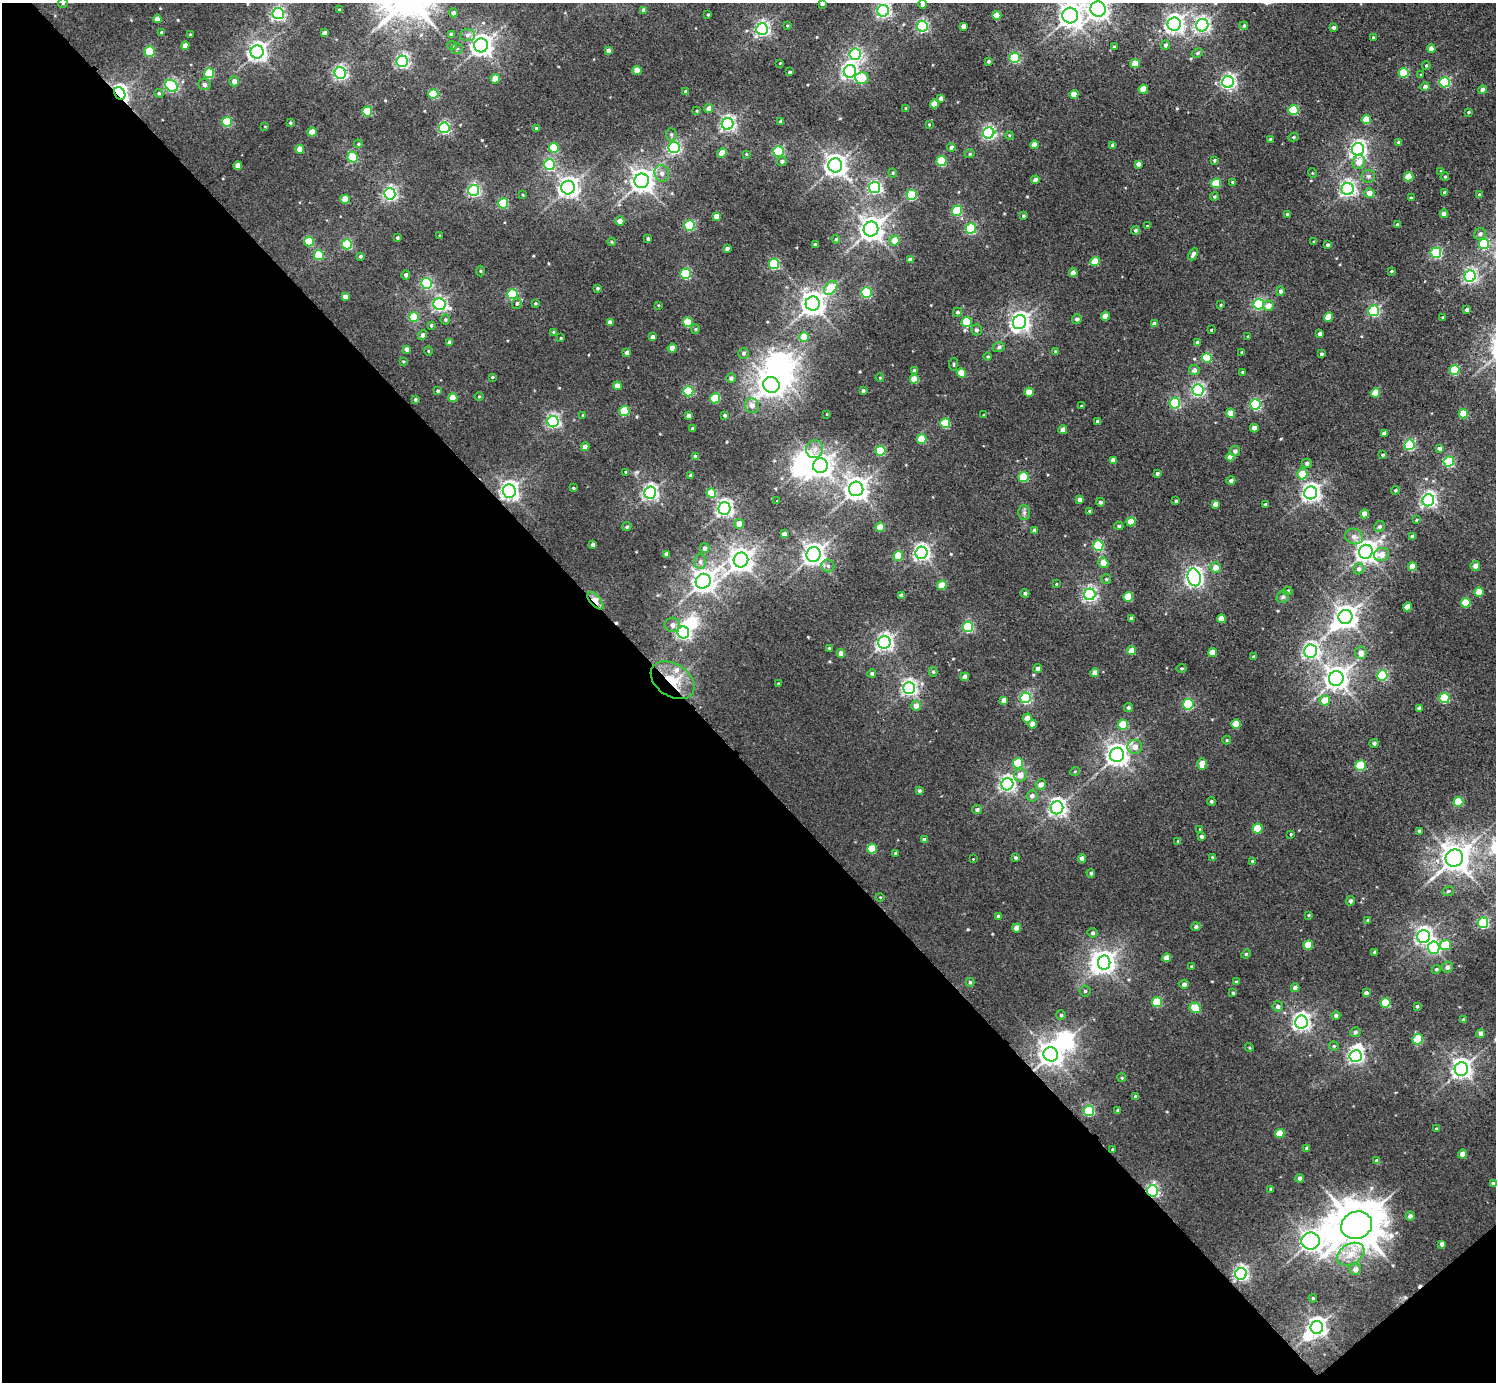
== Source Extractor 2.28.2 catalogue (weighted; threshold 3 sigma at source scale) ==
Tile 14 of 4 x 4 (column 2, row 4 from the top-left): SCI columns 1587-3080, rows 266-1645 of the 6093 x 6084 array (HDU 1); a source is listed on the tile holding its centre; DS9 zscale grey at full resolution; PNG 1498 x 1384 px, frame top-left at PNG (2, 3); each listed source drawn as its Kron ellipse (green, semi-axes under 4 px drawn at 4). Shown black and unused: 46% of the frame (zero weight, under 2 of 3 exposures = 3% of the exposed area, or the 3 px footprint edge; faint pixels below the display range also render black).
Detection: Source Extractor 2.28.2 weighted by HDU 2 'WHT'; one run over the whole footprint, this tile lists its part. Background 0.023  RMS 0.017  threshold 0.0763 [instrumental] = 3 sigma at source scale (4.5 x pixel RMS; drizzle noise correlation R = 1.50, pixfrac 1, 0.05/0.05 arcsec/px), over >= 5 px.
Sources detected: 503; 10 inside a brighter object's white glare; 2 cosmic-ray / hot-pixel residue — neither listed nor drawn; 1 inside a brighter listed object's ellipse — not listed separately; the other 490 listed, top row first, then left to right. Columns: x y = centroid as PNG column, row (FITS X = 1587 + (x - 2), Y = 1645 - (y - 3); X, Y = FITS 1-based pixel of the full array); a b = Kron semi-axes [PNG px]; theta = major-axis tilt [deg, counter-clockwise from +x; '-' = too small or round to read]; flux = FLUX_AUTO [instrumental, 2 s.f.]
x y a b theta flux
63 3 5 4 - 2.6
822 3 4 3 - 4.2
923 4 4 4 - 7.7
1098 9 8 7 - 1200
339 10 3 3 - 2.3
644 10 4 4 - 6.6
883 11 6 5 - 420
278 13 5 5 - 350
453 13 4 4 - 4.9
708 15 3 2 - 1.6
997 15 4 4 - 30
1070 16 8 8 - 1300
157 19 4 4 - 16
1174 24 6 6 - 800
1202 25 6 6 - 450
787 26 4 3 - 1.6
922 26 5 5 - 260
963 26 4 4 - 8.6
1244 26 4 4 - 2.5
1333 27 4 3 - 4.1
762 29 6 6 - 460
161 32 3 3 - 2.6
324 33 4 4 - 7.2
190 34 3 2 - 1.3
451 34 4 4 - 5.9
467 35 8 6 2 5.5
1373 37 3 3 - 1.6
185 45 4 4 - 15
452 45 5 4 - 1.9
481 45 7 7 - 1000
1165 45 5 4 - 3.9
1114 47 4 3 - 1.7
457 49 6 5 - 2.8
1431 49 4 4 - 13
608 50 4 4 - 6.1
150 52 5 5 - 100
257 52 6 6 - 800
1197 53 6 4 27 2.8
855 54 6 5 - 240
1015 58 5 5 - 140
402 61 6 5 - 390
988 61 3 3 - 2.8
780 63 3 2 - 1.1
1135 64 4 4 - 29
1426 66 4 3 - 1.9
637 70 4 4 - 21
850 71 6 6 - 600
790 72 4 3 - 2.6
209 73 5 5 - 100
340 73 6 5 - 400
1404 73 5 5 - 90
1421 74 4 2 - 1.1
862 78 7 5 -3 28
495 79 4 4 - 27
234 81 5 4 - 9.3
1228 82 6 6 - 420
1445 82 5 5 - 150
204 84 6 5 - 5.5
171 86 7 5 -40 260
1425 87 4 4 - 5.7
1143 89 4 4 - 31
1483 90 4 4 - 8.2
686 91 4 3 - 4.6
120 93 7 5 -58 640
159 93 5 4 - 2
433 94 5 5 - 90
1074 94 4 4 - 22
941 98 4 4 - 6.1
934 104 4 4 - 24
906 108 3 3 - 1.8
708 109 4 4 - 12
1293 110 5 5 - 95
367 111 5 5 - 59
697 111 4 3 - 1.2
1468 112 3 3 - 1.8
1366 119 5 4 - 35
781 121 4 3 - 2.7
227 122 5 5 - 94
290 123 3 3 - 2.2
728 124 6 6 - 480
929 124 3 3 - 1.4
265 126 4 2 - 1.1
444 128 5 5 - 220
537 128 4 4 - 3.2
312 132 4 4 - 32
989 133 5 5 - 340
671 134 7 5 -89 3.9
1009 135 4 3 - 1.6
1293 137 5 4 - 2.2
1270 140 3 3 - 3.3
1399 142 4 4 - 3.6
358 144 4 4 - 2
1034 145 4 4 - 17
1113 145 4 4 - 4.7
674 147 5 5 - 300
951 147 4 4 - 6.2
554 148 5 5 - 71
300 149 4 4 - 22
1358 149 6 6 - 630
778 151 5 5 - 170
722 153 5 4 - 22
746 154 4 3 - 1.3
970 154 5 4 - 2.1
353 157 5 5 - 100
1214 160 3 3 - 2
782 161 5 5 - 4.3
941 161 5 5 - 97
1359 162 7 6 - 19
1138 164 4 4 - 8.3
549 165 5 5 - 180
835 165 7 7 - 1200
238 166 4 4 - 15
1441 171 3 3 - 2.3
662 173 8 7 - 8.2
893 173 4 4 - 1.9
1312 173 5 3 - 1.4
1368 176 6 6 - 5.2
1409 177 5 4 - 38
1445 177 4 3 - 1.9
1035 180 4 4 - 8
642 181 7 7 - 1300
1233 182 4 3 - 3.8
1216 183 5 4 - 56
875 187 5 5 - 340
568 188 7 6 - 940
1348 189 6 6 - 530
474 190 5 5 - 300
1369 193 5 5 - 12
1445 193 4 4 - 6.2
390 194 6 5 - 380
523 195 4 3 - 1.6
912 195 5 5 - 110
1479 195 3 3 - 3.8
1214 197 4 4 - 2.4
1411 198 3 3 - 2.5
345 199 4 4 - 34
503 203 5 5 - 100
957 211 5 5 - 97
1287 214 4 3 - 2.4
1444 214 4 4 - 13
716 216 4 4 - 11
1023 216 3 3 - 2.2
620 221 4 4 - 11
1397 225 3 3 - 2.7
689 226 5 5 - 130
1147 226 4 4 - 1.4
871 229 7 7 - 1400
971 229 5 5 - 160
1135 230 4 4 - 2.9
1480 234 6 5 - 5.3
440 236 3 3 - 1.5
397 238 3 3 - 2.3
648 239 3 3 - 3
836 239 4 4 - 2
309 241 5 5 - 59
895 241 5 5 - 20
612 242 4 4 - 1.9
1314 242 4 3 - 1.8
347 244 5 5 - 120
815 244 3 3 - 3
1484 244 5 5 - 110
1327 245 4 4 - 3.2
727 248 4 3 - 3.7
1436 253 5 5 - 180
1193 254 7 4 62 6.1
319 255 5 5 - 80
360 256 4 4 - 2.5
910 260 4 4 - 7.9
1095 261 5 4 - 40
774 264 5 5 - 140
480 271 5 3 - 1.6
1391 271 3 2 - 1.6
1073 273 4 4 - 13
685 274 5 5 - 120
406 275 4 4 - 4.4
1470 276 6 5 - 330
426 283 5 5 - 180
597 288 4 4 - 2.2
831 288 8 5 46 50
1280 291 5 4 - 4.5
866 292 5 5 - 180
512 294 5 5 - 120
345 296 4 4 - 8.7
517 303 5 5 - 3.2
535 303 3 3 - 1.9
440 304 6 6 - 360
813 304 7 7 - 1400
1259 304 5 5 - 190
658 305 4 2 - 1.3
1221 305 4 3 - 1.7
1268 306 5 5 - 15
1467 310 4 3 - 4.4
1374 311 5 5 - 220
957 312 4 4 - 3
1105 316 4 4 - 13
414 317 5 5 - 72
1328 317 4 4 - 27
1443 317 3 3 - 2.3
1077 319 5 4 - 4.7
445 320 5 5 - 2.6
610 322 4 4 - 8.1
688 322 5 5 - 63
967 322 5 5 - 95
1019 322 7 6 - 830
1154 324 4 4 - 6.8
431 325 4 3 - 2
695 329 5 4 - 1.9
976 330 5 5 - 4
1211 330 3 2 - 1.3
554 332 4 3 - 2.7
1320 334 4 4 - 6.1
423 335 5 4 - 5.5
1248 336 4 3 - 1.4
653 337 4 4 - 5.2
804 337 5 5 - 31
561 338 3 3 - 1.6
450 342 4 4 - 5.3
1197 342 4 3 - 3.4
999 347 6 5 - 3.7
672 348 4 4 - 17
406 349 4 4 - 7.4
428 351 5 3 - 1.5
1056 352 4 4 - 3.3
1241 352 3 2 - 1
627 353 4 4 - 7.9
743 353 5 5 - 3.3
1321 354 4 3 - 3.4
988 357 4 4 - 2
1207 358 5 5 - 82
403 361 4 3 - 1.6
953 364 6 3 82 1.9
1194 370 5 5 - 7
1454 370 5 5 - 91
915 371 4 4 - 7.2
1242 372 4 3 - 1.6
962 373 4 4 - 44
492 377 4 3 - 1.7
731 378 5 5 - 5.7
880 378 4 3 - 1.1
914 379 4 4 - 31
771 385 8 7 - 1300
617 386 4 4 - 14
1198 390 5 5 - 330
438 391 4 3 - 2.7
688 391 5 5 - 140
863 391 3 3 - 3.3
1029 392 4 4 - 27
1375 393 5 4 - 42
479 396 5 3 - 1.3
453 398 4 4 - 28
715 398 5 5 - 65
415 399 4 4 - 2.6
1175 403 5 5 - 140
1255 405 5 5 - 180
752 406 7 7 - 9.8
1081 406 4 3 - 1.4
624 411 5 5 - 83
1231 413 4 4 - 21
827 414 3 2 - 0.94
1463 414 5 4 - 40
583 415 4 3 - 1.6
725 415 4 4 - 2.6
984 415 3 3 - 1.6
689 416 4 4 - 6.5
1097 421 3 3 - 3.6
553 422 5 5 - 340
945 423 5 5 - 69
693 428 4 3 - 4.4
1254 428 4 4 - 12
1063 430 4 4 - 14
1384 433 4 3 - 6.9
922 439 5 5 - 45
1409 445 5 5 - 170
585 447 4 4 - 14
1440 448 4 4 - 4.3
815 449 9 8 - 9.3
880 451 5 5 - 94
1235 451 5 5 - 6.1
1383 455 4 4 - 2.7
695 456 4 3 - 3
1230 457 4 4 - 13
1113 460 4 4 - 8.9
1449 462 5 5 - 160
1307 463 5 4 - 4.2
820 466 7 7 - 1100
625 472 4 2 - 1.3
1157 474 3 3 - 3.2
1302 474 5 5 - 28
690 475 3 3 - 2.9
1024 477 5 5 - 98
1231 480 4 4 - 6
573 488 3 2 - 1.6
856 489 7 7 - 1300
1395 490 4 4 - 1.9
509 491 6 6 - 770
650 493 6 6 - 490
711 493 5 4 - 43
1311 493 6 6 - 750
1080 500 4 4 - 7.4
1428 500 6 5 - 470
777 501 3 3 - 0.98
1176 501 3 3 - 2.3
1100 502 4 4 - 4
1215 504 4 4 - 9.6
1265 505 4 3 - 3.8
724 509 6 6 - 610
1089 511 4 3 - 2
1024 513 7 6 - 4.1
1365 514 4 4 - 18
1416 520 4 3 - 1.8
1131 522 4 4 - 27
739 524 5 5 - 13
1119 526 4 4 - 3.6
627 527 4 4 - 3.2
880 527 4 4 - 37
1379 527 6 5 - 3.7
1035 530 4 3 - 6.6
784 534 4 4 - 8.4
1354 536 9 7 -18 8.4
1412 537 4 4 - 8.4
593 545 4 4 - 5.8
1098 546 5 5 - 150
705 548 5 4 - 5.3
1366 552 7 7 - 1200
922 553 6 6 - 540
666 554 4 4 - 6.8
814 554 7 7 - 1100
1382 554 8 6 25 15
898 556 5 4 - 38
741 560 7 7 - 1300
700 562 7 6 - 5.5
1103 563 6 4 -54 26
828 566 6 6 - 4.6
1475 566 5 4 - 10
1215 567 5 5 - 13
1412 567 4 4 - 24
1359 569 6 5 - 5.6
1194 577 9 6 -77 740
1106 579 5 4 - 2.3
703 581 8 7 - 1300
1056 584 3 3 - 1.3
942 585 5 4 - 33
1288 591 5 4 - 2.7
1479 592 5 4 - 34
1025 593 4 4 - 3.7
1090 594 6 5 - 380
901 595 4 4 - 5
1128 597 5 4 - 44
1283 597 7 5 44 3.4
595 601 11 5 -49 24
1466 603 5 5 - 55
1408 607 4 4 - 20
1345 617 7 7 - 1300
1131 618 4 3 - 4.3
1221 619 4 4 - 19
672 625 8 7 - 8
968 627 5 5 - 190
683 633 6 6 - 400
884 642 6 6 - 610
829 648 3 3 - 1.6
1132 651 4 4 - 21
1310 651 6 6 - 530
841 653 4 4 - 12
1212 653 4 4 - 30
1361 653 6 6 - 13
1253 657 3 3 - 2.3
1038 668 4 4 - 5.9
1182 668 5 3 - 1.7
933 672 5 4 - 2.5
872 673 4 4 - 3.5
1095 673 4 4 - 14
1382 675 5 5 - 150
965 677 4 4 - 9.5
1336 678 7 7 - 1300
673 680 24 16 -33 55
778 684 3 2 - 1.7
909 688 6 6 - 510
1025 698 5 5 - 210
1444 698 5 5 - 110
1004 700 4 4 - 10
1325 700 5 5 - 32
1188 704 5 5 - 140
916 706 5 5 - 10
1128 708 4 4 - 3
1419 708 4 4 - 5.5
1027 718 4 4 - 12
1032 724 4 4 - 14
1236 724 4 4 - 33
1123 725 5 5 - 62
1227 740 4 4 - 1.6
1374 743 4 4 - 3.8
1135 747 7 7 - 11
1117 755 7 7 - 1200
1018 763 5 5 - 73
1202 764 6 4 87 22
1361 765 5 5 - 93
1075 771 5 3 - 1.6
1020 775 6 6 - 14
1007 784 6 6 - 530
1041 785 5 5 - 9.4
919 790 4 4 - 2.8
1032 796 5 5 - 5.7
1211 801 4 4 - 2.7
1458 802 5 5 - 72
1057 808 6 6 - 650
977 810 5 4 - 4
1200 829 3 3 - 1.6
1258 829 5 5 - 58
1419 831 4 4 - 4.3
1291 834 3 2 - 1.4
1201 836 4 4 - 4.4
924 840 4 4 - 7.6
1178 841 4 3 - 1.4
872 849 5 5 - 49
895 853 3 3 - 1.9
1212 857 3 3 - 1.3
1015 858 4 4 - 2.8
1082 858 4 4 - 10
1454 858 9 8 - 2200
973 859 2 2 - 1.1
1252 861 3 2 - 2
1091 873 4 3 - 3.2
1448 891 6 4 22 2.3
880 897 4 3 - 1.2
1350 901 5 4 - 4.4
1308 915 3 3 - 1.6
998 916 4 4 - 3.5
1368 920 4 3 - 1.6
1483 923 5 5 - 180
1196 927 4 4 - 3.7
1017 928 4 4 - 16
1093 933 5 5 - 3.4
1424 937 6 6 - 610
1308 945 5 4 - 40
1446 945 5 5 - 51
1433 948 6 6 - 240
1374 952 4 3 - 1.7
1246 954 5 4 - 1.9
1167 958 4 4 - 18
1104 963 7 6 - 820
1191 966 4 3 - 1.3
1447 967 5 5 - 5.7
1436 969 5 4 - 2.2
970 982 4 4 - 2.6
1236 982 4 3 - 3.3
1184 984 5 4 - 6
1295 988 4 4 - 8.9
1085 991 5 5 - 2.5
1233 993 4 3 - 2.6
1366 993 4 4 - 5.7
1157 1002 5 5 - 87
1385 1003 5 5 - 78
1278 1006 5 5 - 6.3
1417 1006 3 3 - 2.3
1195 1008 6 5 - 67
1061 1015 5 5 - 2.4
1336 1016 4 4 - 4.5
1463 1020 4 3 - 5.2
1301 1022 6 6 - 670
1355 1032 5 5 - 3.9
1481 1033 4 4 - 9
1418 1039 5 5 - 89
1334 1046 5 4 - 2
1249 1047 4 3 - 1.6
1051 1054 7 7 - 1300
1356 1056 6 6 - 460
1461 1069 7 6 - 920
1122 1078 4 3 - 1.6
1135 1097 4 3 - 4.5
1118 1110 3 3 - 3.5
1089 1111 5 5 - 150
1436 1129 3 3 - 2.6
1280 1134 5 4 - 35
1307 1148 4 4 - 4.5
1113 1150 3 3 - 2.4
1463 1154 4 4 - 15
1377 1161 4 4 - 5.5
1300 1178 4 4 - 7.2
1493 1183 4 3 - 3.5
1271 1189 3 3 - 2.5
1152 1191 5 5 - 300
1410 1216 4 4 - 5.9
1357 1225 16 13 21 6700
1311 1241 9 8 - 1100
1442 1244 4 4 - 5.5
1351 1254 15 10 29 26
1355 1269 5 5 - 9.4
1241 1274 6 6 - 450
1313 1298 4 3 - 2
1317 1327 6 6 - 810
Overlapping masked pixels (flux is a lower limit): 4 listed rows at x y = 120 93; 595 601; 673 680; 1152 1191
Isophote crosses this tile's border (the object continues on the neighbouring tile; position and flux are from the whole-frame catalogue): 6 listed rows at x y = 63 3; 822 3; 923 4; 1098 9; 883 11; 1070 16